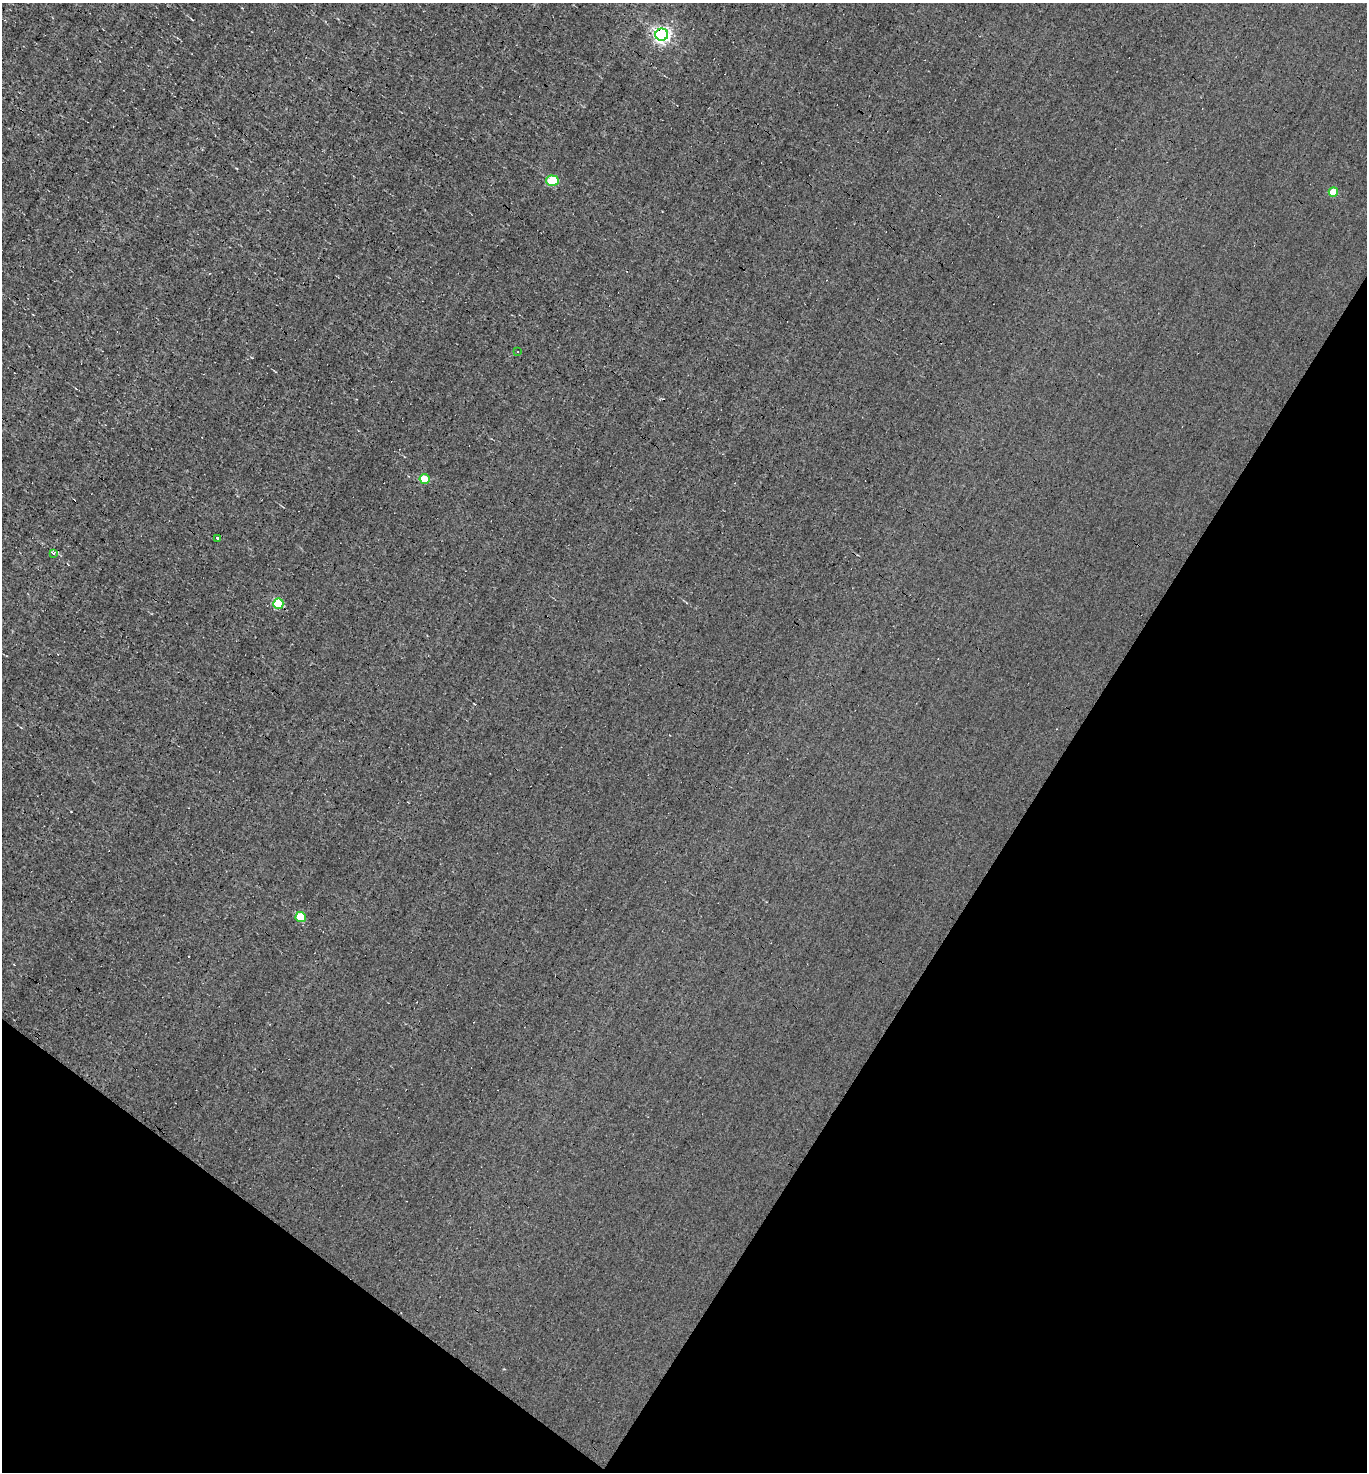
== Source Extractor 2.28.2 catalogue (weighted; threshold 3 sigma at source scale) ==
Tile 15 of 4 x 4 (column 3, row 4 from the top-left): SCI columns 2872-4236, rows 1-1470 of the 5884 x 5882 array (HDU 1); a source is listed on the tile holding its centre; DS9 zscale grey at full resolution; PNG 1369 x 1474 px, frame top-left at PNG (2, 3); each listed source drawn as its Kron ellipse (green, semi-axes under 4 px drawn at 4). Shown black and unused: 30% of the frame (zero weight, under 3 of 4 exposures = <1% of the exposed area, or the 3 px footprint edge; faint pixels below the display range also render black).
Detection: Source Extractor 2.28.2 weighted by HDU 2 'WHT'; one run over the whole footprint, this tile lists its part. Background -8.04e-04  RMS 0.037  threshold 0.168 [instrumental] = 3 sigma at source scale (4.5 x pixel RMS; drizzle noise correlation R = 1.50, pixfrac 1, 0.05/0.05 arcsec/px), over >= 5 px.
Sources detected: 10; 1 cosmic-ray / hot-pixel residue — neither listed nor drawn; the other 9 listed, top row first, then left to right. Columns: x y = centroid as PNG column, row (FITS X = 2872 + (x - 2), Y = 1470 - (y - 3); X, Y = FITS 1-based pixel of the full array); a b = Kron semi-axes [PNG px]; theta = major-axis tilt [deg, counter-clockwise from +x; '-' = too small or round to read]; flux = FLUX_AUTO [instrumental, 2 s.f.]
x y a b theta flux
662 35 6 6 - 1200
552 181 6 5 - 220
1333 192 4 4 - 64
518 352 2 2 - 2.3
424 479 5 5 - 110
217 538 4 3 - 32
53 553 4 3 - 5.7
278 604 5 5 - 210
301 917 5 5 - 110
Overlapping masked pixels (flux is a lower limit): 1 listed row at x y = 662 35